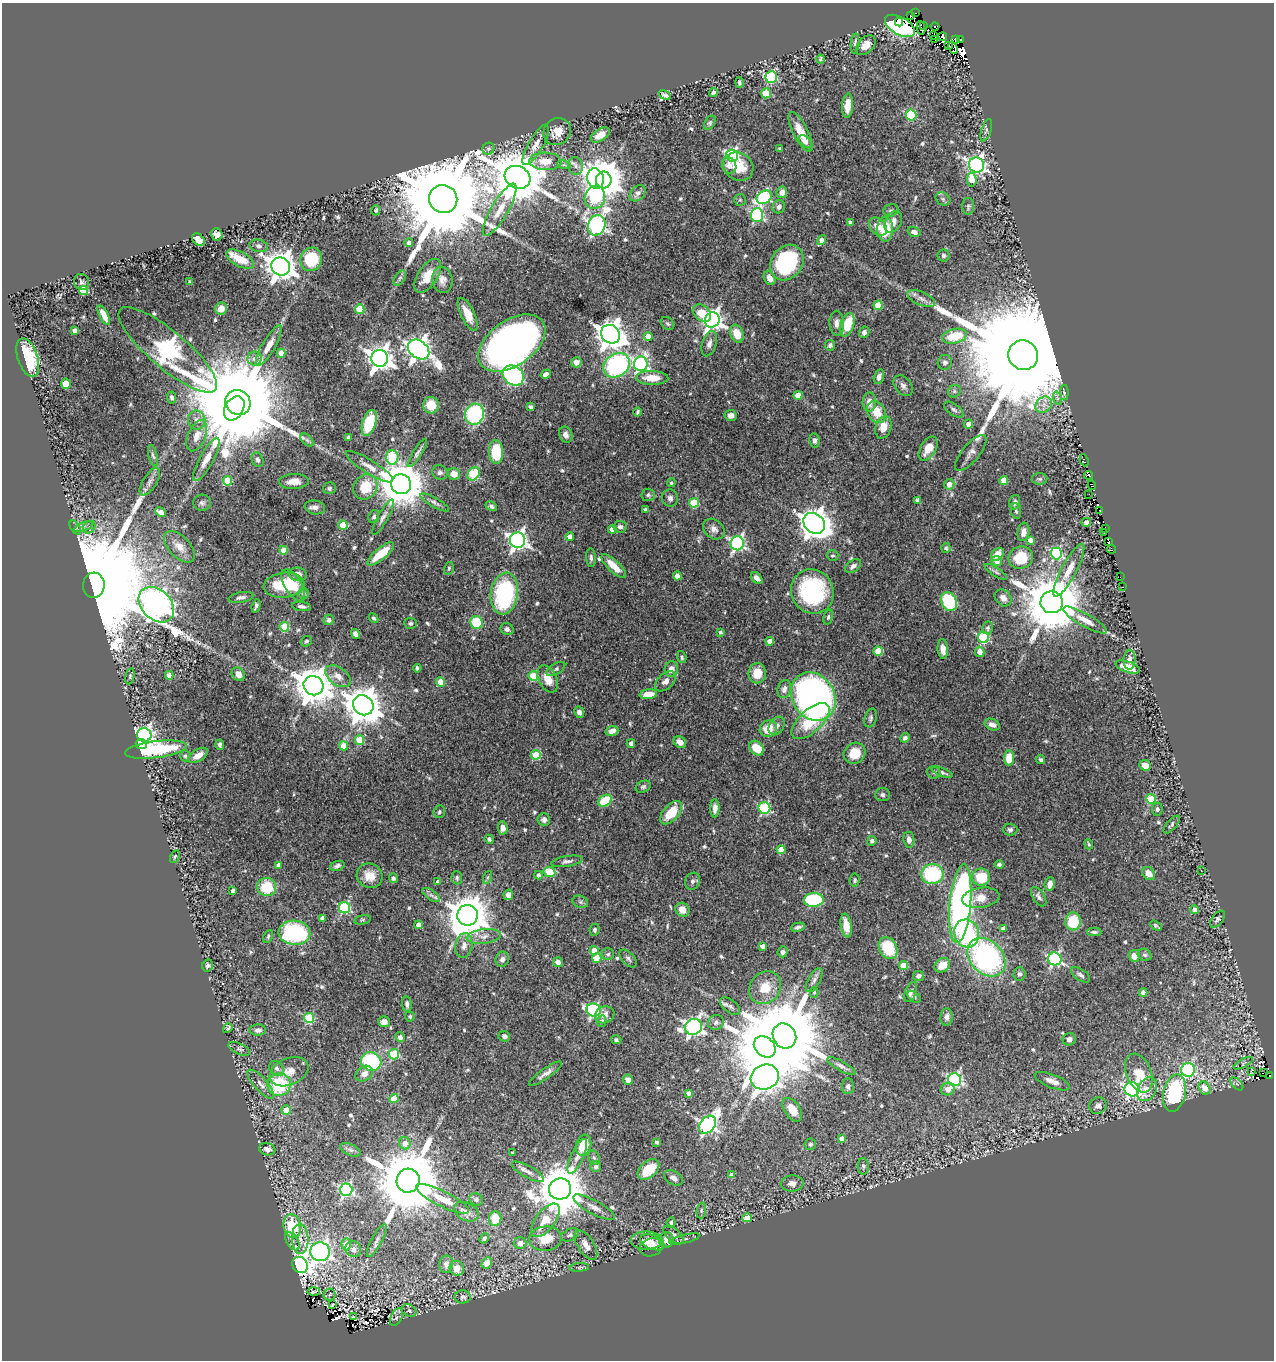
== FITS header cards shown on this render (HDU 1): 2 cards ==
NAXIS1  =                 1272
NAXIS2  =                 1358

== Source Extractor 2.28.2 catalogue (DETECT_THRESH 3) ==
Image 1272 x 1358 px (HDU 1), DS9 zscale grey, 1 PNG px = 1 image px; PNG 1276 x 1362 px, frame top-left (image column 1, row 1358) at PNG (2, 3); each listed source drawn as its Kron ellipse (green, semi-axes under 4 px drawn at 4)
Background 1.25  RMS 0.022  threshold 0.0673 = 3 sigma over >= 5 px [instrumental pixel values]
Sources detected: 656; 16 with non-positive FLUX_AUTO (blend fragments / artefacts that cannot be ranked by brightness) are neither listed nor drawn; of the other 640, the 500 brightest by FLUX_AUTO listed and drawn (140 fainter detections omitted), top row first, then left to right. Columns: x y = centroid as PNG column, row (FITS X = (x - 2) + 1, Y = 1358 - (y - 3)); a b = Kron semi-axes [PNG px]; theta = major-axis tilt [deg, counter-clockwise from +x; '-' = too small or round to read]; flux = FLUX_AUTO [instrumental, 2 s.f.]
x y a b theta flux
915 12 3 2 - 3.2
910 16 3 2 - 22
899 22 4 2 - 78
924 25 3 2 - 7.3
900 26 16 9 -29 230
935 27 4 2 - 17
921 28 7 3 -80 4.8
933 36 4 2 - 41
943 37 4 3 - 3.3
955 39 4 3 - 58
934 40 2 2 - 17
960 40 4 2 - 3.7
855 44 10 4 85 4.2
866 45 12 7 47 14
949 45 4 4 - 4.1
953 48 6 3 -68 85
820 59 4 3 - 2.9
771 77 6 6 - 150
739 82 5 4 - 3.3
713 92 4 3 - 3.4
766 93 5 5 - 41
665 95 6 3 -32 4.1
848 106 12 5 85 18
911 115 5 5 - 98
710 123 7 5 59 2.9
986 130 11 5 72 3.4
557 132 14 13 - 20
800 132 22 7 -63 24
600 135 10 6 33 18
805 142 8 5 -45 4.2
536 145 23 7 60 14
488 149 6 5 - 4
780 149 4 3 - 2.5
732 155 6 6 - 290
545 161 16 8 -2 24
564 165 7 4 -17 2.7
976 165 8 7 - 560
576 166 9 7 -75 6.2
729 166 8 7 - 12
738 167 16 13 -32 36
517 177 13 11 -27 11000
596 179 10 8 -73 950
604 180 8 8 - 3600
972 180 7 5 -83 22
782 192 6 5 - 11
638 193 9 6 49 7.1
595 197 11 10 - 160
764 197 8 6 32 180
443 199 14 13 - 42000
943 199 8 6 -29 4
740 200 6 6 - 2.7
968 206 8 6 89 3.3
779 207 7 6 - 5.1
376 210 5 4 - 3.7
500 210 30 8 59 24
891 210 7 6 - 3.4
757 215 7 6 - 210
893 222 11 8 60 10
850 223 4 3 - 3.9
597 225 10 8 67 520
878 227 10 7 -46 13
885 229 12 8 88 49
914 232 6 4 -17 7.1
217 234 6 5 - 12
198 240 7 5 -47 18
821 240 5 4 - 9.8
409 243 4 4 - 6.2
259 246 9 6 -12 4.5
943 256 6 6 - 4
240 259 15 7 -28 28
311 259 12 10 65 74
787 263 19 15 54 150
281 266 9 9 - 2300
428 276 19 9 57 32
400 278 8 5 56 3.4
770 278 7 5 -61 9.1
442 280 13 10 -81 11
81 282 8 7 - 4.2
190 282 4 3 - 2.7
84 290 5 4 - 68
921 299 15 6 -24 9.3
878 305 4 4 - 42
221 309 6 6 - 14
360 309 5 4 - 70
702 313 10 7 -41 29
468 314 18 7 -64 24
104 315 11 4 -63 14
712 320 8 7 - 810
837 323 12 7 -88 8.7
668 324 7 5 -43 3.4
847 325 12 6 72 46
75 331 4 4 - 9.6
864 332 6 5 - 6.2
610 334 10 9 - 2100
737 334 9 6 -68 23
648 336 4 4 - 19
954 336 12 7 12 53
512 343 38 22 35 1100
709 344 13 7 73 7.5
830 345 5 5 - 4.8
269 346 23 6 60 17
419 349 12 8 -37 1300
168 350 62 18 -40 1000
281 353 4 4 - 21
1023 355 15 14 - 96000
28 358 20 10 -72 67
255 358 7 6 - 6.3
380 358 8 8 - 1500
576 362 5 5 - 9.7
945 362 7 7 - 5.8
641 364 7 7 - 310
616 365 14 11 36 230
546 374 5 4 - 7
513 375 11 9 -37 360
879 377 7 5 75 6.7
652 378 16 7 -1 26
66 384 5 5 - 19
903 386 11 8 -51 7.1
954 391 7 5 47 3.5
1064 393 8 4 90 2.8
798 395 4 4 - 28
172 397 6 4 -85 4
1057 398 7 4 -71 3.4
238 402 13 12 - 45000
869 402 9 7 89 13
431 405 8 8 - 32
1044 405 9 7 46 9.2
531 407 4 4 - 3.5
234 408 13 9 59 4200
954 410 11 5 -35 5.6
637 412 4 3 - 2.6
876 412 12 8 -58 32
474 414 10 9 - 170
731 415 6 5 - 8.8
197 420 10 8 -71 9
369 423 13 7 73 56
968 424 4 4 - 12
883 427 11 8 72 21
566 435 8 6 -66 6
197 436 16 8 67 17
348 438 4 3 - 5.3
307 440 8 4 -45 3.8
814 440 7 5 -80 4.5
928 448 13 7 59 24
496 452 12 7 -87 67
417 453 16 4 58 5.4
971 453 22 8 50 12
153 456 11 4 -75 3.6
392 457 7 6 - 88
206 459 24 7 61 18
257 460 7 6 - 4.5
1084 460 6 3 -70 4.3
369 467 27 7 -32 15
440 472 8 7 - 5
454 474 6 6 - 15
474 474 7 5 53 110
1088 475 4 2 - 31
1040 479 7 5 0 3.2
1004 480 4 4 - 31
227 481 4 4 - 44
294 481 14 7 3 15
150 482 16 7 58 8
671 483 4 4 - 2.5
401 484 10 10 - 6800
949 484 5 5 - 14
1092 485 5 3 - 3.5
365 487 13 11 53 49
329 488 6 6 - 3.4
1089 494 2 2 - 12
648 495 7 6 - 3.1
670 498 8 8 - 6.2
917 500 4 3 - 6
1015 502 7 5 73 5.5
202 503 9 8 - 4.5
435 503 16 4 -30 5.6
694 503 5 5 - 63
491 506 6 4 -32 3.7
315 507 10 7 -9 7
645 509 4 3 - 2.5
1100 510 3 2 - 12
1016 511 8 5 -80 2.9
161 512 6 4 -25 12
374 516 6 5 - 4
383 517 20 5 60 7.3
1086 522 5 4 - 5.1
814 523 12 9 -40 2300
343 525 4 4 - 46
75 527 8 4 -57 3.4
84 527 10 3 21 4
89 527 7 5 47 4.5
620 527 6 6 - 6
612 529 4 4 - 18
714 529 12 9 -41 9.7
1105 529 3 2 - 11
1023 532 9 6 81 9
1104 533 3 2 - 6.8
570 537 4 4 - 16
517 540 7 7 - 680
1030 540 4 4 - 9
1109 542 4 3 - 66
737 543 7 6 - 360
179 547 19 10 -47 19
946 548 5 4 - 2.7
1111 549 4 2 - 27
283 550 4 4 - 24
1056 553 6 5 - 170
381 554 17 6 40 39
997 554 7 5 46 18
832 556 6 5 - 2.5
591 558 9 5 -85 4.3
1021 558 12 11 - 45
997 561 5 5 - 11
614 566 16 5 -43 22
853 566 9 5 36 6.3
449 568 6 5 - 2.6
1069 570 29 7 62 22
996 572 13 4 -33 4.5
298 574 9 6 -8 11
677 576 4 4 - 18
1120 577 2 2 - 6.8
757 578 6 4 -45 9.1
94 585 12 11 - 99000
284 585 20 12 6 68
293 585 18 8 -59 31
1123 587 3 2 - 3.5
812 592 22 21 - 180
304 593 5 5 - 2.5
504 593 21 13 81 190
241 597 12 5 10 5.9
1003 598 9 7 -45 11
949 602 10 7 -59 98
1052 602 11 11 - 14000
156 605 20 15 -44 2000
256 606 7 4 73 4.3
301 606 9 4 -8 5.4
828 617 7 4 74 2.6
374 618 5 4 - 3
329 620 5 5 - 5.1
1085 620 24 6 -29 17
410 623 6 5 - 3.3
476 623 6 6 - 75
284 627 5 4 - 74
988 628 6 5 - 3.9
507 629 7 5 -26 4.6
720 632 4 4 - 3.3
356 634 5 4 - 8.2
983 638 6 5 - 130
306 641 6 5 - 3.3
770 641 4 4 - 12
943 649 10 5 -86 13
878 651 4 4 - 49
980 652 5 4 - 15
682 657 6 4 -73 2.8
1130 660 10 6 89 7.3
1128 667 13 5 -18 18
417 668 4 3 - 2.8
556 669 10 5 32 3.8
671 669 8 7 - 13
757 673 10 8 87 25
238 674 7 6 - 11
169 675 4 4 - 14
130 676 8 4 78 2.7
338 676 14 8 -36 15
533 676 5 4 - 56
548 679 14 9 -65 21
666 681 12 7 43 10
441 682 4 4 - 38
313 686 10 9 - 4100
784 689 9 6 74 8.2
648 694 8 5 8 21
813 696 25 21 -58 810
363 705 11 9 -41 3800
579 712 6 5 - 6.1
871 718 10 6 75 4.3
810 721 24 11 42 55
992 725 8 5 -24 7.5
777 726 10 7 56 5.9
768 729 9 8 - 26
612 731 6 5 - 8.7
144 735 7 6 - 490
905 738 5 4 - 4.5
359 740 5 4 - 37
680 742 7 5 -32 11
631 743 4 4 - 7.7
141 744 5 5 - 450
220 745 5 4 - 4
344 746 4 4 - 24
757 748 8 6 -45 31
156 750 31 8 7 120
854 753 11 10 - 31
198 755 11 6 32 15
536 755 5 5 - 65
185 756 5 5 - 2.5
1009 758 7 5 87 29
1041 760 5 4 - 2.8
1145 765 6 5 - 15
934 772 6 6 - 3
942 772 11 4 -21 4.6
643 787 8 5 25 3.5
882 795 7 6 - 3.9
1151 799 5 4 - 62
605 801 7 5 30 64
715 808 9 4 89 7.4
764 808 6 6 - 160
1157 809 6 5 - 4.3
439 812 6 5 - 2.9
671 813 14 8 47 41
544 820 6 6 - 6.9
1172 825 11 5 50 3.6
503 828 7 5 -84 8.4
1010 830 7 6 - 4.3
489 839 5 3 - 3.3
909 840 8 5 -82 8.2
872 841 5 4 - 3.4
1089 844 5 3 - 2.7
781 850 4 4 - 35
175 857 7 4 64 2.5
567 861 16 5 9 6
279 865 4 4 - 8.7
999 865 4 4 - 3.3
337 866 7 5 19 4.3
1201 870 3 2 - 3
549 872 6 5 - 46
1149 873 7 5 -50 13
932 874 11 9 3 120
538 875 4 4 - 5.4
369 876 13 12 - 23
488 877 6 4 71 2.7
981 877 9 8 - 44
393 878 5 3 - 4.1
457 878 7 5 -85 3.2
855 880 6 5 - 2.9
437 881 4 4 - 3.5
692 881 9 7 63 5.6
1050 884 7 5 83 8.3
267 887 9 9 - 54
233 891 4 3 - 7.4
431 895 10 5 -35 5.2
508 895 5 5 - 8.1
1039 897 11 6 -56 5.3
981 898 19 10 8 21
814 900 10 7 4 160
580 902 8 6 -21 3.6
960 904 39 10 85 580
344 908 6 5 - 180
682 910 7 6 - 17
1195 910 4 4 - 7.8
467 915 10 10 - 5200
323 918 4 4 - 9.4
1217 919 10 5 50 3.8
362 920 8 4 13 2.7
1073 921 9 7 89 48
419 925 4 4 - 14
846 925 12 5 -81 19
1156 926 6 3 -31 2.6
798 927 7 4 14 4.3
1003 928 4 4 - 7
595 930 6 5 - 3
1094 932 7 4 -1 3.7
294 933 16 12 -2 180
967 933 14 12 -71 140
268 936 7 4 65 2.5
484 936 17 7 7 13
464 946 12 8 80 11
762 946 4 4 - 7.5
888 948 11 8 -61 65
594 950 4 4 - 17
783 952 5 5 - 5.7
608 954 6 6 - 3.3
1145 955 7 5 -29 3.6
1134 956 6 5 - 13
986 957 22 16 -47 320
597 958 5 4 - 46
628 958 11 6 -47 4.9
502 959 8 6 72 5.7
1055 959 7 6 - 280
558 962 5 4 - 7.9
942 965 8 6 38 22
208 966 6 5 - 3.7
903 966 4 4 - 41
1019 974 7 6 - 4.5
1081 975 11 5 -34 4.9
918 976 5 5 - 6
814 980 13 6 61 6
765 988 17 15 50 32
814 992 5 4 - 2.6
911 992 10 5 67 6
1143 993 4 4 - 8.7
914 997 8 4 -38 3.8
407 1004 8 5 -81 4.6
730 1006 12 6 -37 6.1
594 1010 7 6 - 270
605 1015 10 8 20 10
410 1016 5 5 - 2.7
946 1017 9 6 86 6.6
309 1018 5 5 - 96
601 1021 5 5 - 4.1
384 1022 6 5 - 8.4
716 1022 8 7 - 5.5
693 1027 9 7 24 550
228 1028 5 3 - 2.6
258 1030 8 5 2 6.3
504 1036 6 5 - 4.3
784 1036 13 11 -56 22000
400 1037 5 4 - 6.8
1069 1039 6 6 - 8.1
616 1040 5 4 - 3.1
765 1047 12 9 -43 14000
239 1049 11 5 -25 4.4
394 1054 5 5 - 100
371 1062 10 9 - 150
1243 1063 10 4 29 3.9
841 1066 16 5 -28 6.2
277 1068 8 6 -45 5.7
1188 1070 7 7 - 180
1251 1071 3 2 - 28
289 1072 20 13 22 22
1139 1073 20 12 -69 33
1263 1073 2 2 - 35
364 1074 9 7 36 9.7
545 1074 20 5 35 8.5
1270 1076 2 2 - 7.3
765 1077 14 12 24 1800
628 1079 5 5 - 8.1
955 1080 6 6 - 300
1052 1081 18 6 -22 12
261 1084 18 6 -48 9.3
1237 1084 8 4 -44 3.1
279 1085 11 11 - 100
848 1086 8 6 86 4.9
1205 1088 7 5 -59 14
948 1089 7 6 - 12
1132 1089 7 7 - 380
1147 1089 13 9 59 25
689 1093 4 4 - 6.3
1174 1093 19 11 77 160
394 1099 4 4 - 34
1098 1106 9 8 - 7.5
286 1110 4 4 - 26
792 1110 13 7 -56 22
708 1125 10 7 50 470
842 1139 4 4 - 14
657 1142 4 3 - 3.6
405 1143 6 6 - 14
810 1144 6 5 - 3
584 1145 11 7 77 34
267 1149 8 6 -14 8.1
350 1150 10 5 -24 5.1
513 1153 3 3 - 3.7
577 1156 19 6 66 9.5
594 1157 7 5 -68 3.5
596 1166 5 5 - 4.1
863 1166 8 5 -86 3.4
648 1169 12 8 41 41
528 1172 18 6 -29 9.5
732 1175 4 4 - 9.9
673 1178 10 6 -31 7.8
408 1181 12 11 - 19000
792 1183 11 8 1 9.5
560 1189 11 10 - 7800
346 1190 6 6 - 270
442 1199 29 7 -26 30
476 1199 7 6 - 3.2
594 1207 23 7 -28 13
701 1211 8 5 84 3.1
466 1212 13 9 -27 8.8
747 1218 5 4 - 18
495 1219 7 6 - 37
545 1220 20 9 52 33
671 1223 5 4 - 2.7
292 1226 12 8 -77 72
570 1235 9 6 24 4.4
674 1235 12 6 -41 6.6
484 1238 5 4 - 3
300 1239 15 8 -88 14
545 1239 16 12 7 34
685 1239 15 3 14 3.4
377 1240 18 5 62 8.1
646 1240 16 9 1 19
666 1240 8 7 - 12
292 1241 10 6 -59 6.4
652 1242 13 7 -21 9.3
520 1243 6 6 - 8.3
346 1244 6 5 - 36
586 1245 17 8 -57 12
651 1247 12 9 15 9.4
353 1249 8 7 - 9.7
320 1252 10 9 - 700
487 1263 6 5 - 9.5
446 1264 8 7 - 5.1
300 1265 8 7 - 710
579 1267 10 3 4 2.8
457 1268 7 7 - 13
314 1291 6 3 0 3.2
329 1295 6 6 - 3.7
463 1297 8 6 -1 3.7
333 1304 3 2 - 5
409 1311 7 6 - 3.5
353 1317 4 2 - 3.9
397 1317 10 5 63 5.1
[140 fainter detections neither listed nor drawn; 16 non-positive-flux detections neither listed nor drawn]